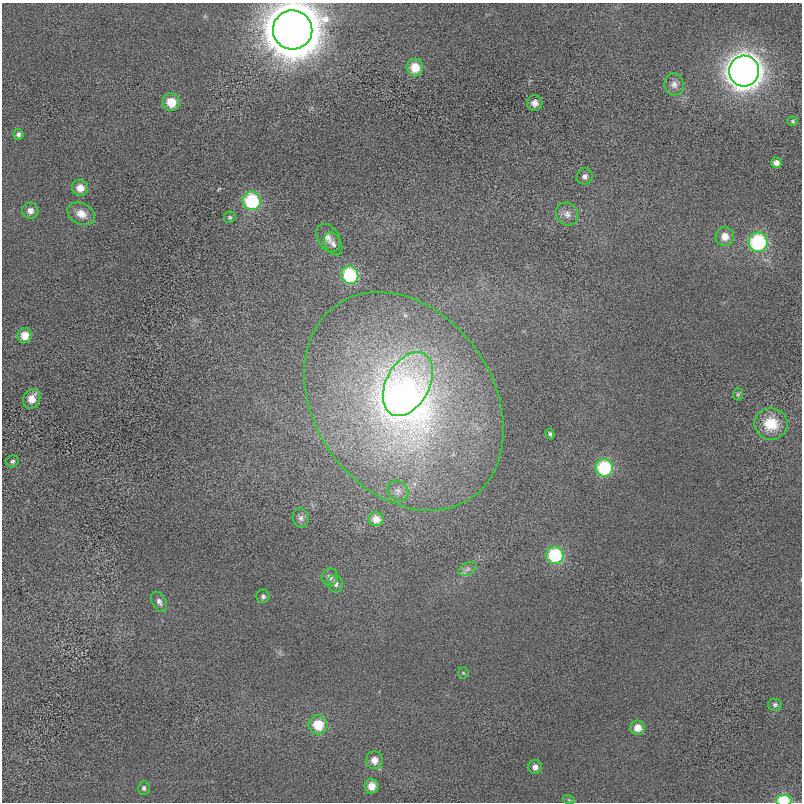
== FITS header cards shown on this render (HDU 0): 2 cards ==
NAXIS1  =                  800 / length of data axis 1
NAXIS2  =                  800 / length of data axis 2

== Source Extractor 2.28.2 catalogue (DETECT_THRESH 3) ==
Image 800 x 800 px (HDU 0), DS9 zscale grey, 1 PNG px = 1 image px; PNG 804 x 804 px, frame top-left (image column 1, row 800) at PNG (2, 3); each listed source drawn as its Kron ellipse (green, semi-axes under 4 px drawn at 4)
Background 4.01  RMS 630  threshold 1880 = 3 sigma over >= 5 px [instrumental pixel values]
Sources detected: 49; all 49 listed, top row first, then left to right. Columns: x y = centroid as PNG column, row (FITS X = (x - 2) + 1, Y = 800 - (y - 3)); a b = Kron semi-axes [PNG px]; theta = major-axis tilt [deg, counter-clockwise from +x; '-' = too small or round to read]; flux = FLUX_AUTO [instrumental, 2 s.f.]
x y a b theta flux
293 30 20 19 - 2.1e+08
415 67 9 8 - 8.9e+05
744 71 15 15 - 5.0e+07
674 84 11 9 -83 2.6e+05
171 102 9 8 - 8.4e+05
535 103 7 7 - 2.7e+05
793 121 5 4 - 5.9e+04
18 134 5 5 - 1.1e+05
776 163 5 5 - 2.1e+05
585 176 8 8 - 1.7e+05
80 188 8 8 - 4.7e+05
252 201 9 9 - 3.2e+06
30 211 8 8 - 2.6e+05
81 214 15 10 -27 4.7e+05
567 214 12 10 -52 2.8e+05
230 217 6 5 - 7.7e+04
725 236 9 9 - 4.8e+05
328 238 15 10 -58 3.4e+05
758 242 10 9 - 4.2e+06
333 244 12 8 -60 2.2e+05
350 275 9 8 - 3.2e+06
25 335 7 7 - 5.9e+05
408 384 34 21 62 3.1e+06
738 394 6 5 - 7.0e+04
32 399 10 8 61 5.3e+05
404 401 118 89 -55 2.5e+07
771 424 17 15 -9 1.3e+06
550 434 5 4 - 7.6e+04
12 461 6 5 - 9.7e+04
604 468 9 8 - 3.1e+06
398 491 11 9 -42 2.3e+05
301 518 10 8 -79 1.7e+05
376 519 7 7 - 4.6e+05
555 555 9 8 - 2.7e+06
468 569 9 6 26 1.5e+05
330 577 9 8 - 2.2e+05
335 584 8 7 - 1.7e+05
263 596 6 6 - 1.2e+05
159 602 11 6 -60 1.8e+05
463 673 5 5 - 5.3e+04
775 705 7 6 - 1.1e+05
318 725 9 9 - 1.2e+06
638 728 7 7 - 4.7e+05
374 760 9 8 - 3.9e+05
535 767 7 6 - 2.1e+05
371 786 7 7 - 4.5e+05
144 788 7 6 - 9.8e+04
569 800 6 4 -18 5.2e+04
784 800 8 5 1 1.8e+06
At the frame edge (FLAGS 8, measured only in part): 2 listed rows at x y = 293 30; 784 800